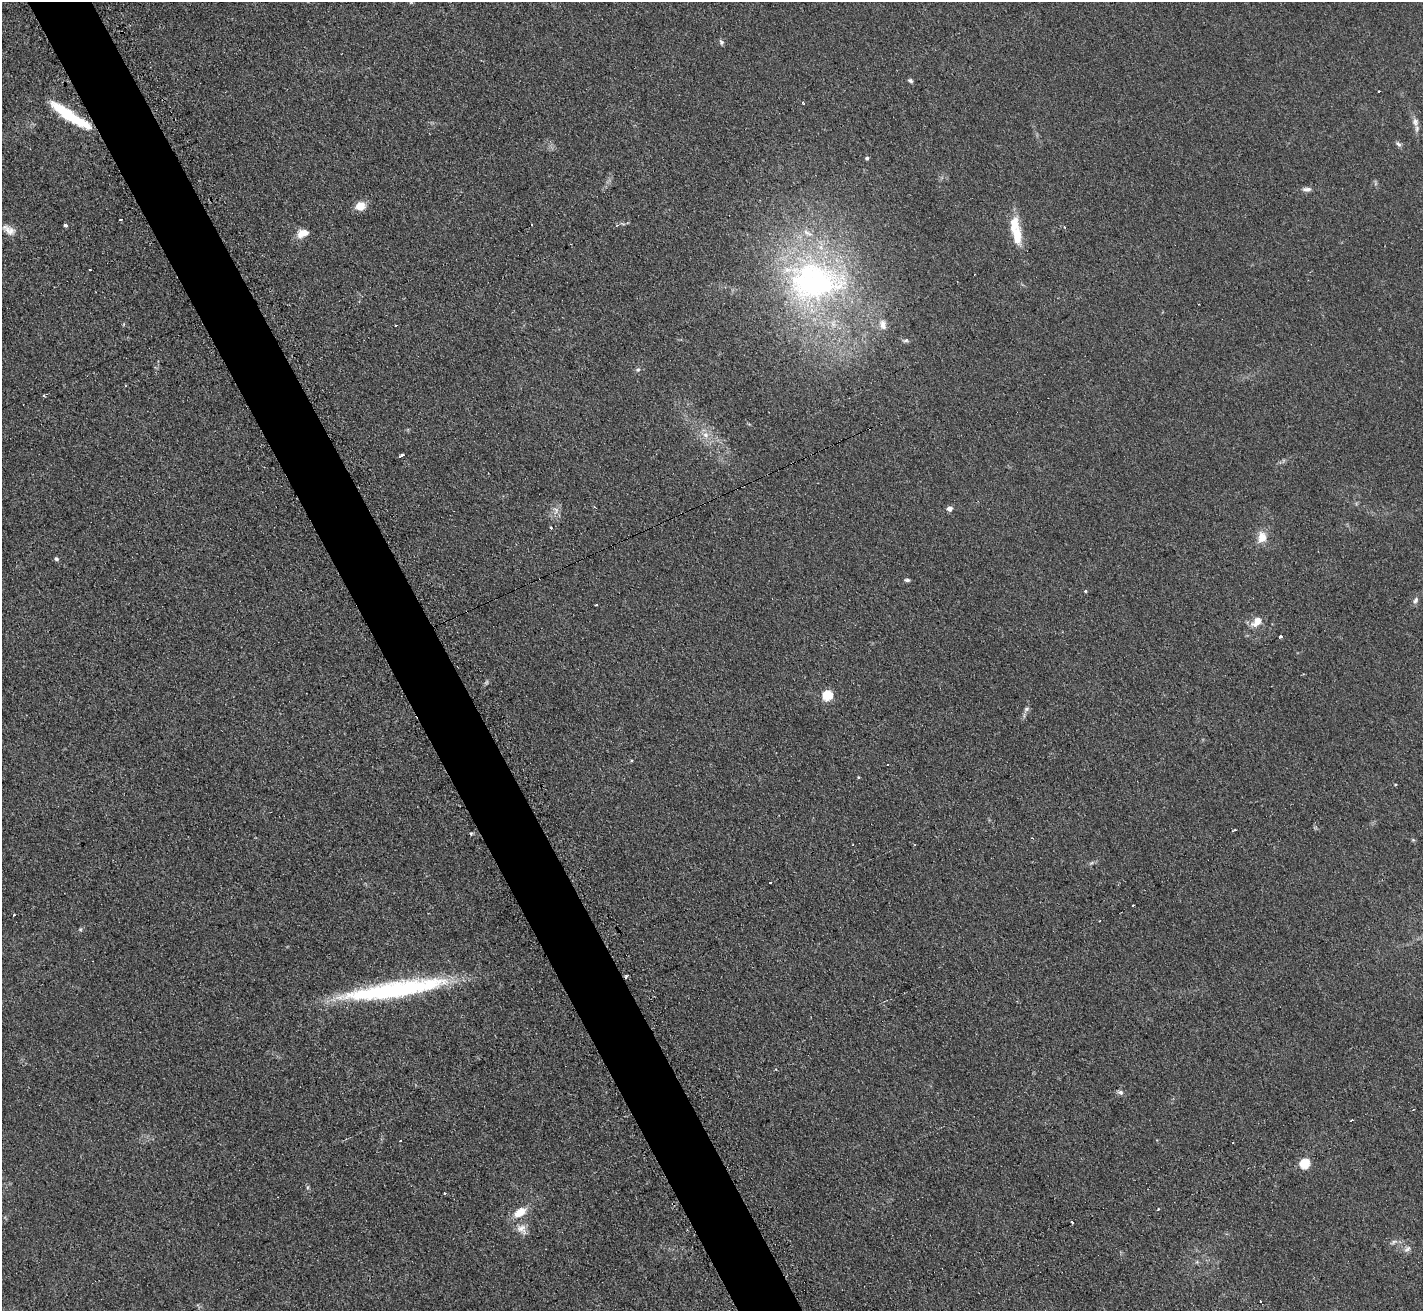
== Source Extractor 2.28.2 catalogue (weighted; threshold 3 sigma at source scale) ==
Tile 11 of 4 x 4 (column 3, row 3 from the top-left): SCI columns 2852-4272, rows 1465-2773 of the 5712 x 5686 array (HDU 1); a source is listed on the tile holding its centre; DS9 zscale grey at full resolution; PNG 1425 x 1313 px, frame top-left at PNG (2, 2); no overlay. Shown black and unused: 5% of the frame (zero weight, under 2 of 3 exposures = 2% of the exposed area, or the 3 px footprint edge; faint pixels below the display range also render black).
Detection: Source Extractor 2.28.2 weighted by HDU 2 'WHT'; one run over the whole footprint, this tile lists its part. Background 0.127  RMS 0.012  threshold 0.0528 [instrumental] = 3 sigma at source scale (4.5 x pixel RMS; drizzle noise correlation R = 1.50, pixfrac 1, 0.05/0.05 arcsec/px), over >= 5 px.
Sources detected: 66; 8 cosmic-ray / hot-pixel residue — not listed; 2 inside a brighter listed object's ellipse — not listed separately; the other 56 listed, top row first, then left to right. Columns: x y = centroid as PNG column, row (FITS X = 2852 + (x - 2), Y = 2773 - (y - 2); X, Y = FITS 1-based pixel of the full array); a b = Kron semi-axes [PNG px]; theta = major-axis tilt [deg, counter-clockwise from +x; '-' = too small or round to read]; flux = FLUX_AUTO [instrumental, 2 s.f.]
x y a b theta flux
721 42 8 6 -65 2.4
910 81 6 4 -33 2.5
802 102 3 3 - 2.7
70 116 47 9 -33 65
1415 122 12 8 -74 6.3
1398 144 11 4 -48 2.8
867 158 4 4 - 2
1307 189 12 6 3 4.5
360 206 12 10 24 13
120 220 3 3 - 5
65 225 4 3 - 2.7
532 225 2 2 - 1
11 230 14 11 85 9.1
303 233 14 9 16 14
1017 236 23 10 -88 24
571 244 3 2 - 1.1
90 270 3 2 - 1.5
815 282 84 55 0 320
396 325 3 3 - 3.3
883 325 14 9 -81 8.4
906 340 8 5 18 2.3
638 370 5 5 - 2
43 395 3 3 - 2.6
706 435 9 8 - 7.3
402 455 5 3 - 11
949 508 5 4 - 8.5
556 510 9 7 -57 5.5
551 528 3 3 - 2.6
1262 537 12 10 80 14
56 559 5 4 - 2.3
907 580 6 4 0 2.3
1085 591 4 4 - 1.3
1415 600 9 6 59 3.6
596 605 3 3 - 2.3
1257 621 14 9 47 13
1280 637 3 3 - 9.5
827 695 5 5 - 76
1026 709 8 6 16 2.7
858 778 3 3 - 2.2
1396 785 3 2 - 1.3
1235 830 4 3 - 3.4
471 834 4 3 - 1.7
1091 863 7 4 18 2
1133 905 3 2 - 1.3
80 929 5 3 - 1.3
626 977 3 3 - 5.5
395 990 109 15 9 210
1120 1092 9 6 -23 3.1
1304 1163 5 5 - 76
307 1187 6 4 88 1.8
445 1193 3 3 - 2
520 1212 16 8 31 18
1072 1222 3 3 - 7.8
522 1229 16 11 -46 11
1407 1249 11 6 41 4.4
1260 1301 3 2 - 1.9
Overlapping masked pixels (flux is a lower limit): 2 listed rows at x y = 70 116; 626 977